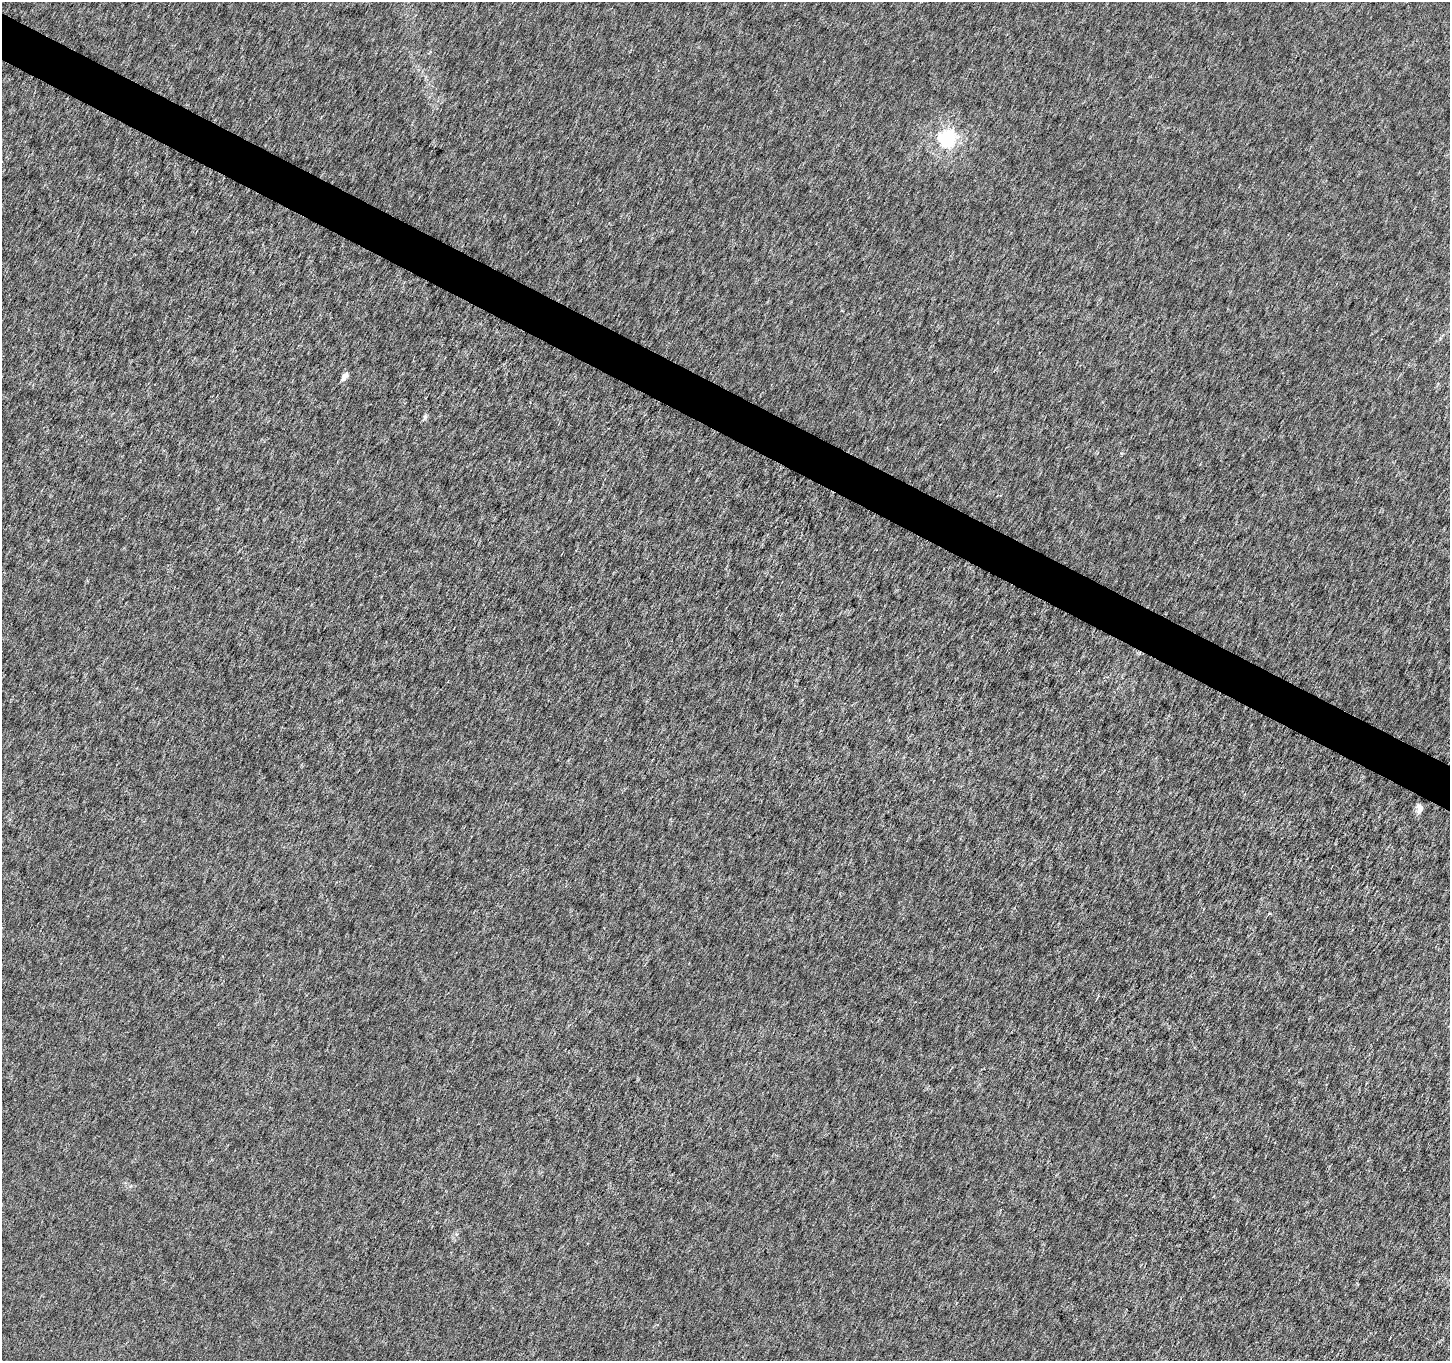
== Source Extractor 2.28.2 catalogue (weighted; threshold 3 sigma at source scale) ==
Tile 11 of 4 x 4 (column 3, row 3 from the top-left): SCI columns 2906-4353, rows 1620-2978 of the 5802 x 5892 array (HDU 1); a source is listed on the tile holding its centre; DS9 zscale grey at full resolution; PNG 1452 x 1363 px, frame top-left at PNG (2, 2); no overlay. Shown black and unused: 3% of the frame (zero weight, under 3 of 6 exposures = <1% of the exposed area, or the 3 px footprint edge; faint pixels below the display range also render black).
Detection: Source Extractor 2.28.2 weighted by HDU 2 'WHT'; one run over the whole footprint, this tile lists its part. Background 1.34e-04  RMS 0.0017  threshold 0.00696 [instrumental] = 3 sigma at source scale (4.09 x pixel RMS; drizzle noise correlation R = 1.36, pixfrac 0.8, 0.0396/0.0396 arcsec/px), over >= 5 px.
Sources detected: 5; all 5 listed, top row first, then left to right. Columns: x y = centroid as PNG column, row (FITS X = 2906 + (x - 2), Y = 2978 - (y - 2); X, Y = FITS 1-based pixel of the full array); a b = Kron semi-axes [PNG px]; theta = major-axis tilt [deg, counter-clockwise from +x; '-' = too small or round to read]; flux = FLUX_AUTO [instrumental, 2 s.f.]
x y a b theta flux
946 139 7 6 - 44
345 376 7 5 53 1.1
425 417 9 5 72 0.37
1419 808 12 6 -86 0.8
1270 914 3 3 - 0.3